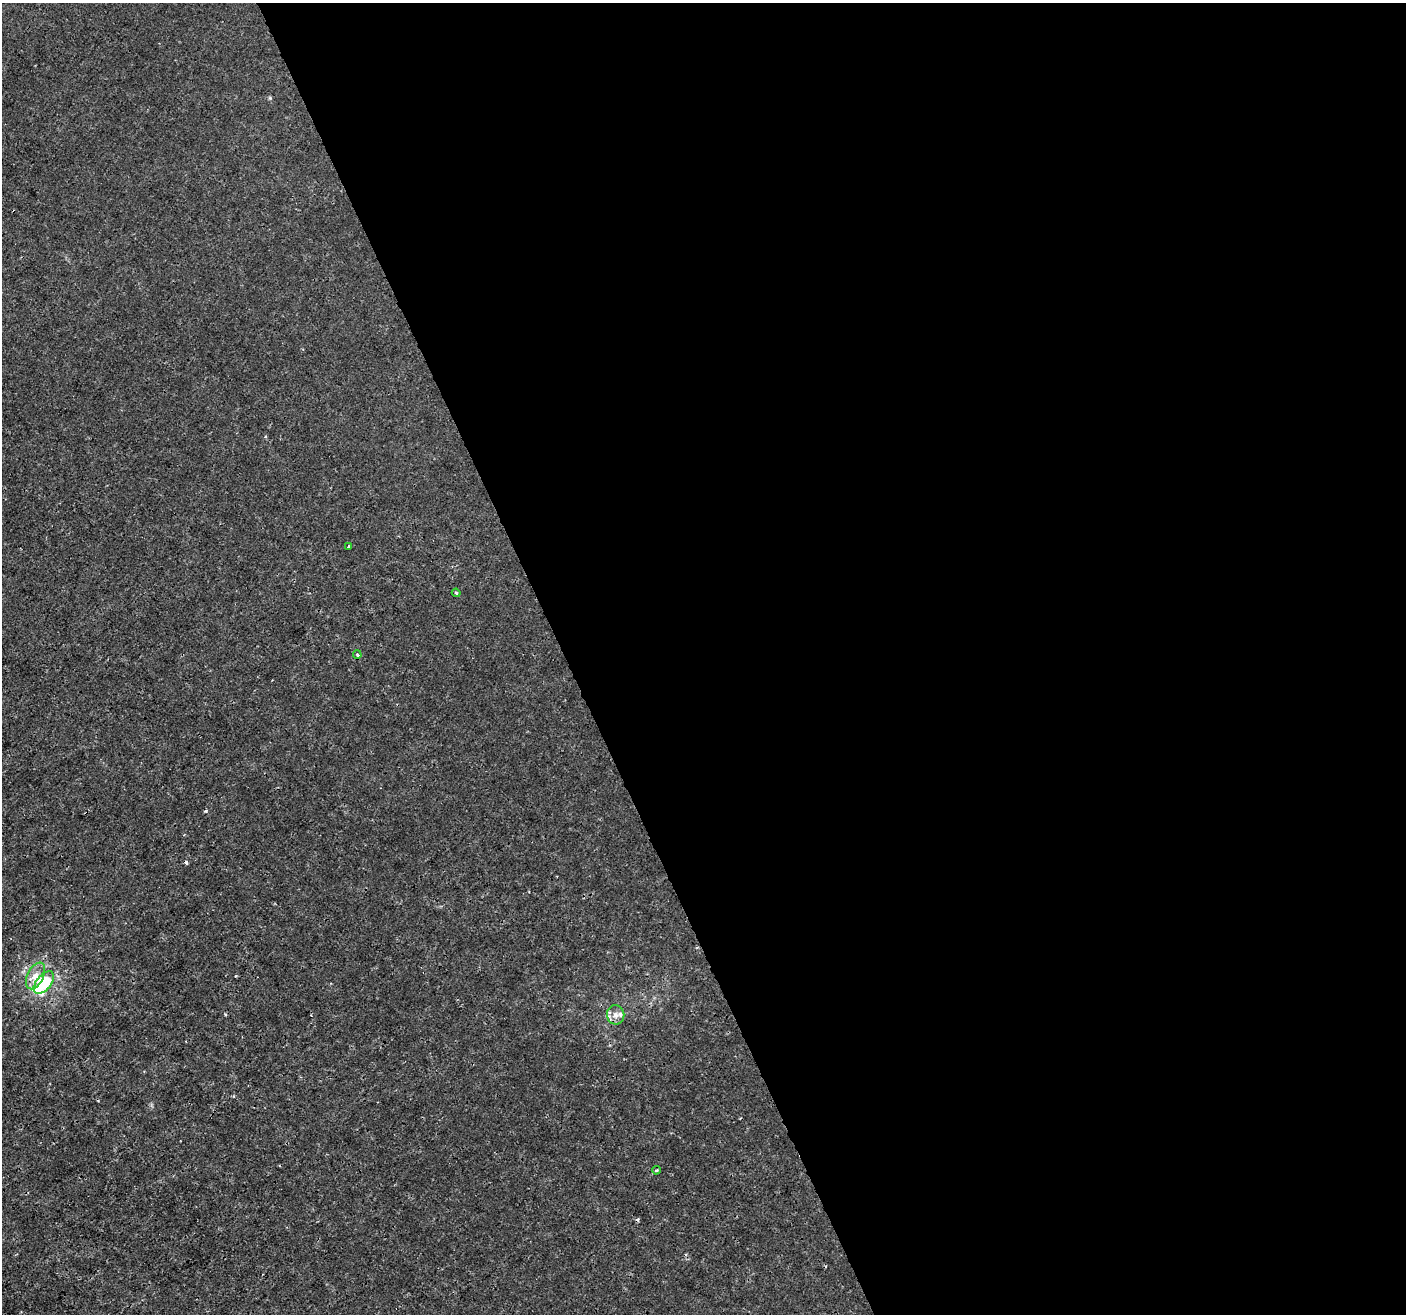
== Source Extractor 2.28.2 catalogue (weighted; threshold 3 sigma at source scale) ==
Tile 8 of 4 x 4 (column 4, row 2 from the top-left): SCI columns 4213-5616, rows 2766-4077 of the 5617 x 5474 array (HDU 1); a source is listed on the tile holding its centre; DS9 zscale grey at full resolution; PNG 1408 x 1316 px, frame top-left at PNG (2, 3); each listed source drawn as its Kron ellipse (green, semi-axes under 4 px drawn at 4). Shown black and unused: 60% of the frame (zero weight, under 3 of 4 exposures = <1% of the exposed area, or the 3 px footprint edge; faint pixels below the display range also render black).
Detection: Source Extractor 2.28.2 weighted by HDU 2 'WHT'; one run over the whole footprint, this tile lists its part. Background -2.14e-04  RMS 7.2e-04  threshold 0.00326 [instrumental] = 3 sigma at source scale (4.5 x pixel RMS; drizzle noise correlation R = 1.50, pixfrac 1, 0.0396/0.0396 arcsec/px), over >= 5 px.
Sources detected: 10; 3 cosmic-ray / hot-pixel residue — neither listed nor drawn; the other 7 listed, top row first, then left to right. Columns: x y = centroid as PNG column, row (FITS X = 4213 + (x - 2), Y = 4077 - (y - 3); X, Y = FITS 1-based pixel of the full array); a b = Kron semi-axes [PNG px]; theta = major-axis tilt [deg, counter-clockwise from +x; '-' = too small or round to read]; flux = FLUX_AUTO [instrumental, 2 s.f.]
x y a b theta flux
348 546 3 2 - 0.056
456 593 4 4 - 0.094
357 655 4 3 - 0.095
35 976 14 8 63 0.67
44 983 13 7 51 4.8
616 1015 9 8 - 0.42
656 1170 4 3 - 0.1